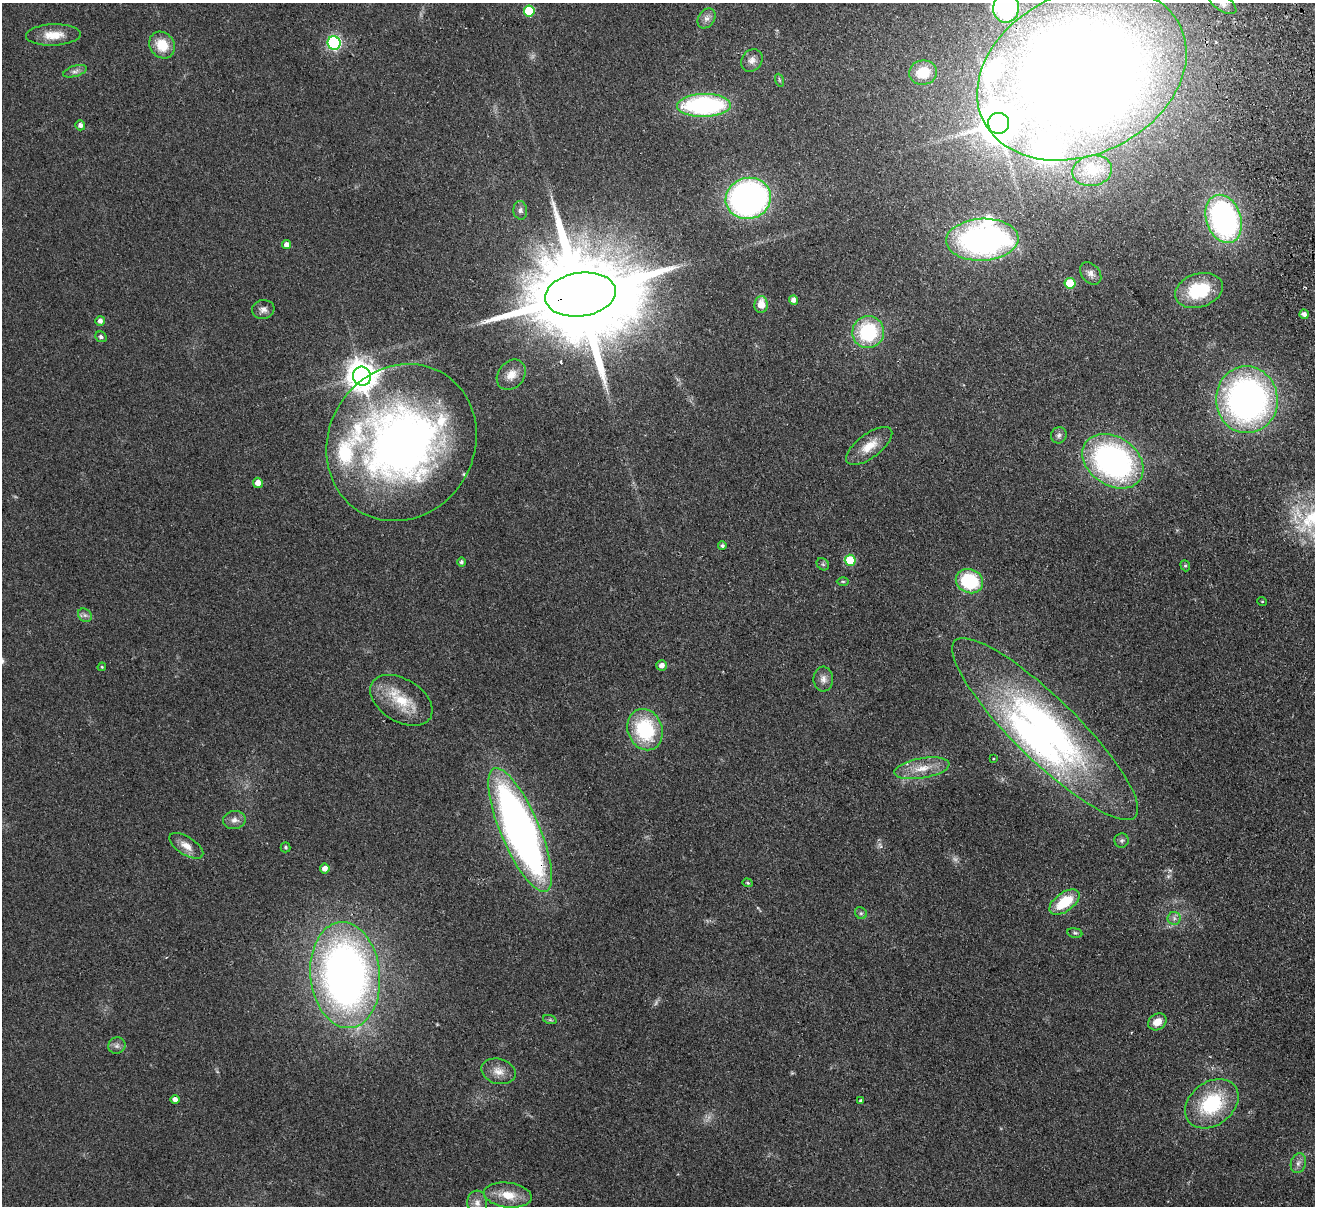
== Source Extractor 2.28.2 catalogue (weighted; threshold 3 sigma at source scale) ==
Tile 10 of 4 x 4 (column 2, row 3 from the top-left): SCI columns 1369-2681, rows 1495-2698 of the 5362 x 5274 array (HDU 1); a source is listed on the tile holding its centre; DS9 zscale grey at full resolution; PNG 1317 x 1208 px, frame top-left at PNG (2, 3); each listed source drawn as its Kron ellipse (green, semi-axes under 4 px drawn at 4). Shown black and unused: <1% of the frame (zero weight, under 2 of 3 exposures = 3% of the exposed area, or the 3 px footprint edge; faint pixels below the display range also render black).
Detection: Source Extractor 2.28.2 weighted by HDU 2 'WHT'; one run over the whole footprint, this tile lists its part. Background 0.101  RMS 0.0086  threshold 0.0385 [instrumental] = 3 sigma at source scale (4.5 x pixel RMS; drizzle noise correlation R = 1.50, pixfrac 1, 0.05/0.05 arcsec/px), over >= 5 px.
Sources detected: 90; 3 too faint to see at this stretch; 2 inside a brighter object's white glare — neither listed nor drawn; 6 inside a brighter listed object's ellipse — not listed separately; the other 79 listed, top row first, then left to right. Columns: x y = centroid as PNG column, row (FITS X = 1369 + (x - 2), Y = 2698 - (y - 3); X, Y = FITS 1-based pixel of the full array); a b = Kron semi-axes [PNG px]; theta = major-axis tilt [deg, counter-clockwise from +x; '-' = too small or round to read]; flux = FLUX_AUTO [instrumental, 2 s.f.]
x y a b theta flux
1223 3 16 7 -34 6.8
1006 8 14 13 - 100
529 11 5 5 - 38
707 18 11 8 56 4.5
53 35 27 10 2 15
334 43 7 6 - 150
162 45 14 12 -53 19
752 60 12 10 51 5.1
75 71 12 5 17 3.4
923 73 14 12 7 19
1082 74 109 81 26 2000
779 80 6 4 -71 1.1
704 105 27 11 1 140
999 123 10 10 - 2400
80 125 5 4 - 3.2
1092 171 20 15 11 15
748 198 23 20 16 310
520 210 9 7 -84 2.9
1224 219 25 17 -71 220
982 240 36 21 3 250
287 245 5 4 - 4
1091 273 12 9 -49 4.5
1070 283 5 5 - 26
1199 290 24 16 18 46
580 294 35 22 8 25000
794 300 4 4 - 4
761 305 8 6 89 12
263 310 11 9 9 4.3
1304 314 5 4 - 2.9
100 321 5 4 - 3.6
868 332 16 16 - 59
101 337 6 5 - 2.3
511 375 16 13 50 9.6
362 376 9 9 - 1300
1247 400 33 31 -87 340
1059 435 8 7 - 2.9
401 443 81 73 57 520
869 446 27 12 37 16
1113 461 33 24 -34 220
258 483 5 5 - 5.5
722 546 4 4 - 1.8
850 560 5 5 - 30
461 562 5 4 - 1.9
823 564 7 5 -44 1.6
1185 566 6 4 -69 1.4
843 581 6 4 -1 1.1
969 581 14 12 -22 53
1262 601 5 3 - 0.65
85 615 7 6 - 2.4
662 665 5 5 - 4.4
102 667 4 4 - 0.86
823 679 12 9 -87 5.4
401 700 34 21 -31 30
1045 729 126 31 -44 310
645 730 21 17 -68 63
993 759 3 2 - 0.9
922 768 28 10 10 16
234 820 11 9 11 5
520 830 67 19 -67 520
1122 840 7 7 - 2.2
186 846 19 9 -33 8.6
285 847 5 5 - 1.3
325 869 5 5 - 5.1
747 883 5 4 - 1
1064 902 17 9 35 29
861 913 6 5 - 1.7
1174 918 6 6 - 2.6
1075 933 7 5 -10 1.5
345 975 53 35 -84 510
550 1020 7 4 -18 1.3
1157 1022 10 7 34 9.5
117 1046 9 8 - 3.3
498 1071 17 12 -15 9
175 1100 4 4 - 4.1
861 1100 3 3 - 3
1212 1104 29 21 37 59
1298 1163 10 7 73 3.6
508 1195 24 12 -7 16
477 1203 12 10 -86 5.6
Overlapping masked pixels (flux is a lower limit): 3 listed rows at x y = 1082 74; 580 294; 520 830
Isophote crosses this tile's border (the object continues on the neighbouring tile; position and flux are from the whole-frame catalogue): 2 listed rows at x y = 1223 3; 1006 8